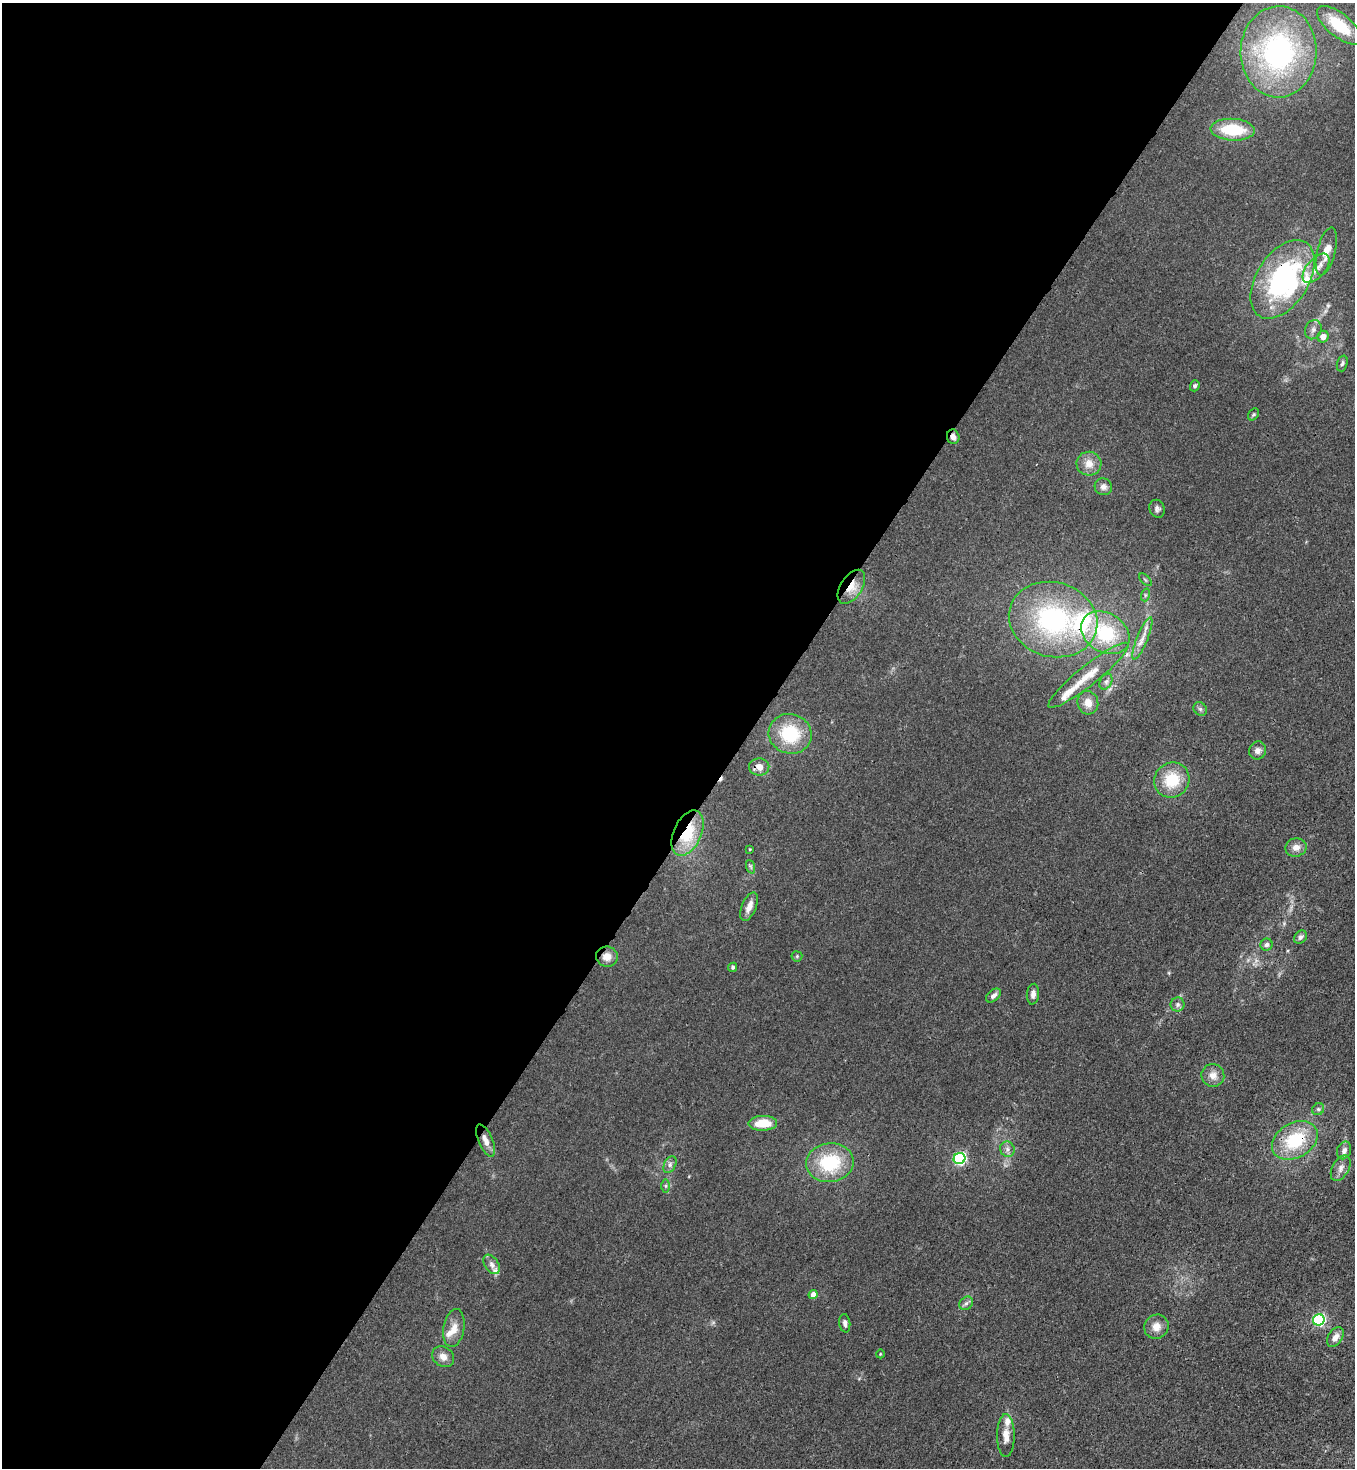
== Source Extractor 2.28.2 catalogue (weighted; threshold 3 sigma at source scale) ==
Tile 5 of 4 x 4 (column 1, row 2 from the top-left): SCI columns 364-1716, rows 2990-4455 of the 6003 x 5982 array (HDU 1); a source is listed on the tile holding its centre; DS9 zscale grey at full resolution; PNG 1357 x 1470 px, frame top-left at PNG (2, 3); each listed source drawn as its Kron ellipse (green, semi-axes under 4 px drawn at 4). Shown black and unused: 55% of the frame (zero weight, under 3 of 4 exposures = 7% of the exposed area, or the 3 px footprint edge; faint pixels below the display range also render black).
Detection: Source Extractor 2.28.2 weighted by HDU 2 'WHT'; one run over the whole footprint, this tile lists its part. Background 0.0202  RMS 0.0028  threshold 0.0127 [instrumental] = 3 sigma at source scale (4.5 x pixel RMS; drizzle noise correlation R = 1.50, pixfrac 1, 0.05/0.05 arcsec/px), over >= 5 px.
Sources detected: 73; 1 cosmic-ray / hot-pixel residue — neither listed nor drawn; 7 inside a brighter listed object's ellipse — not listed separately; the other 65 listed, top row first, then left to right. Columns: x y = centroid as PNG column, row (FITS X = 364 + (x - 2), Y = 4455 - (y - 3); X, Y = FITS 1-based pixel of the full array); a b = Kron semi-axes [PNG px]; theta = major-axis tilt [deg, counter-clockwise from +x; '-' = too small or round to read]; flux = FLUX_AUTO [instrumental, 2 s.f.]
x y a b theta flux
1339 25 27 11 -39 11
1279 52 45 38 88 50
1233 130 22 11 -3 11
1326 251 24 9 76 3.8
1316 268 17 9 50 2.9
1283 279 43 26 57 47
1313 330 10 8 66 1.2
1323 337 6 5 - 2.1
1342 363 8 5 73 0.63
1195 386 5 4 - 0.65
1253 414 6 4 54 0.42
953 437 7 6 - 1.4
1089 464 12 12 - 2.8
1103 487 9 8 - 1.4
1157 509 9 7 -69 0.85
1145 580 8 3 -45 0.33
851 587 19 10 57 4.1
1145 595 6 4 72 0.43
1053 619 45 37 -16 44
1105 633 26 19 -31 19
1142 638 22 5 68 2.5
1088 675 50 10 39 6.7
1106 682 8 5 62 0.9
1088 703 12 10 -77 2.8
1200 709 7 6 - 0.61
790 734 21 19 -18 13
1258 750 9 8 - 1.4
759 767 10 8 2 2.4
1172 780 18 17 - 9.1
687 833 24 14 66 12
1296 847 10 9 - 1.9
750 849 4 3 - 0.22
751 867 7 4 -71 0.49
749 907 15 7 67 2.4
1300 937 7 6 - 0.87
1267 945 6 6 - 0.88
797 956 5 5 - 0.34
607 957 11 10 - 2.5
733 967 5 4 - 0.46
1033 994 10 6 84 1.3
993 995 9 5 38 1.1
1178 1004 7 7 - 0.9
1213 1075 11 11 - 2.2
1318 1109 6 5 - 0.53
763 1123 14 7 1 6.3
485 1140 17 7 -67 2.2
1295 1140 24 17 30 14
1007 1149 8 7 - 1
1344 1150 9 7 68 1.3
959 1158 6 5 - 46
830 1163 24 19 7 16
670 1165 9 6 64 0.92
1341 1168 14 8 60 1.6
666 1186 6 4 -90 0.47
492 1264 11 7 -57 1.3
813 1295 4 4 - 3
966 1303 7 6 - 0.79
1319 1320 6 5 - 41
845 1323 9 5 -83 0.96
1156 1327 12 11 - 2.6
454 1328 19 10 80 3
1335 1337 11 7 57 1.8
880 1354 4 3 - 0.19
443 1357 12 9 -37 2.1
1006 1436 21 9 -90 2.8
Overlapping masked pixels (flux is a lower limit): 8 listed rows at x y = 1283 279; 953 437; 851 587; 759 767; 687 833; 607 957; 485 1140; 1295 1140